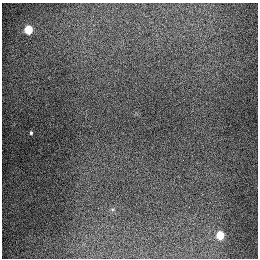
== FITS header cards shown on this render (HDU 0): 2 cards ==
NAXIS1  =                  256
NAXIS2  =                  256

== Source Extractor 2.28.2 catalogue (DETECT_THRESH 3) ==
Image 256 x 256 px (HDU 0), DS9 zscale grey, 1 PNG px = 1 image px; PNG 260 x 260 px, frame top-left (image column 1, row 256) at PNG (2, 3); no overlay
Background 1330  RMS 27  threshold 82.4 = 3 sigma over >= 5 px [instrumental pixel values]
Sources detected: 4; all 4 listed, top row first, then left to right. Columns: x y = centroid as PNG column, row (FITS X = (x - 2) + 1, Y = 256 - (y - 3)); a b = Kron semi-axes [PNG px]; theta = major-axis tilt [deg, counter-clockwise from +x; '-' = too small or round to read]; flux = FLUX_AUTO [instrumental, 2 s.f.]
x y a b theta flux
28 30 5 5 - 90000
31 133 4 3 - 2300
183 160 2 2 - 1200
220 235 6 5 - 66000